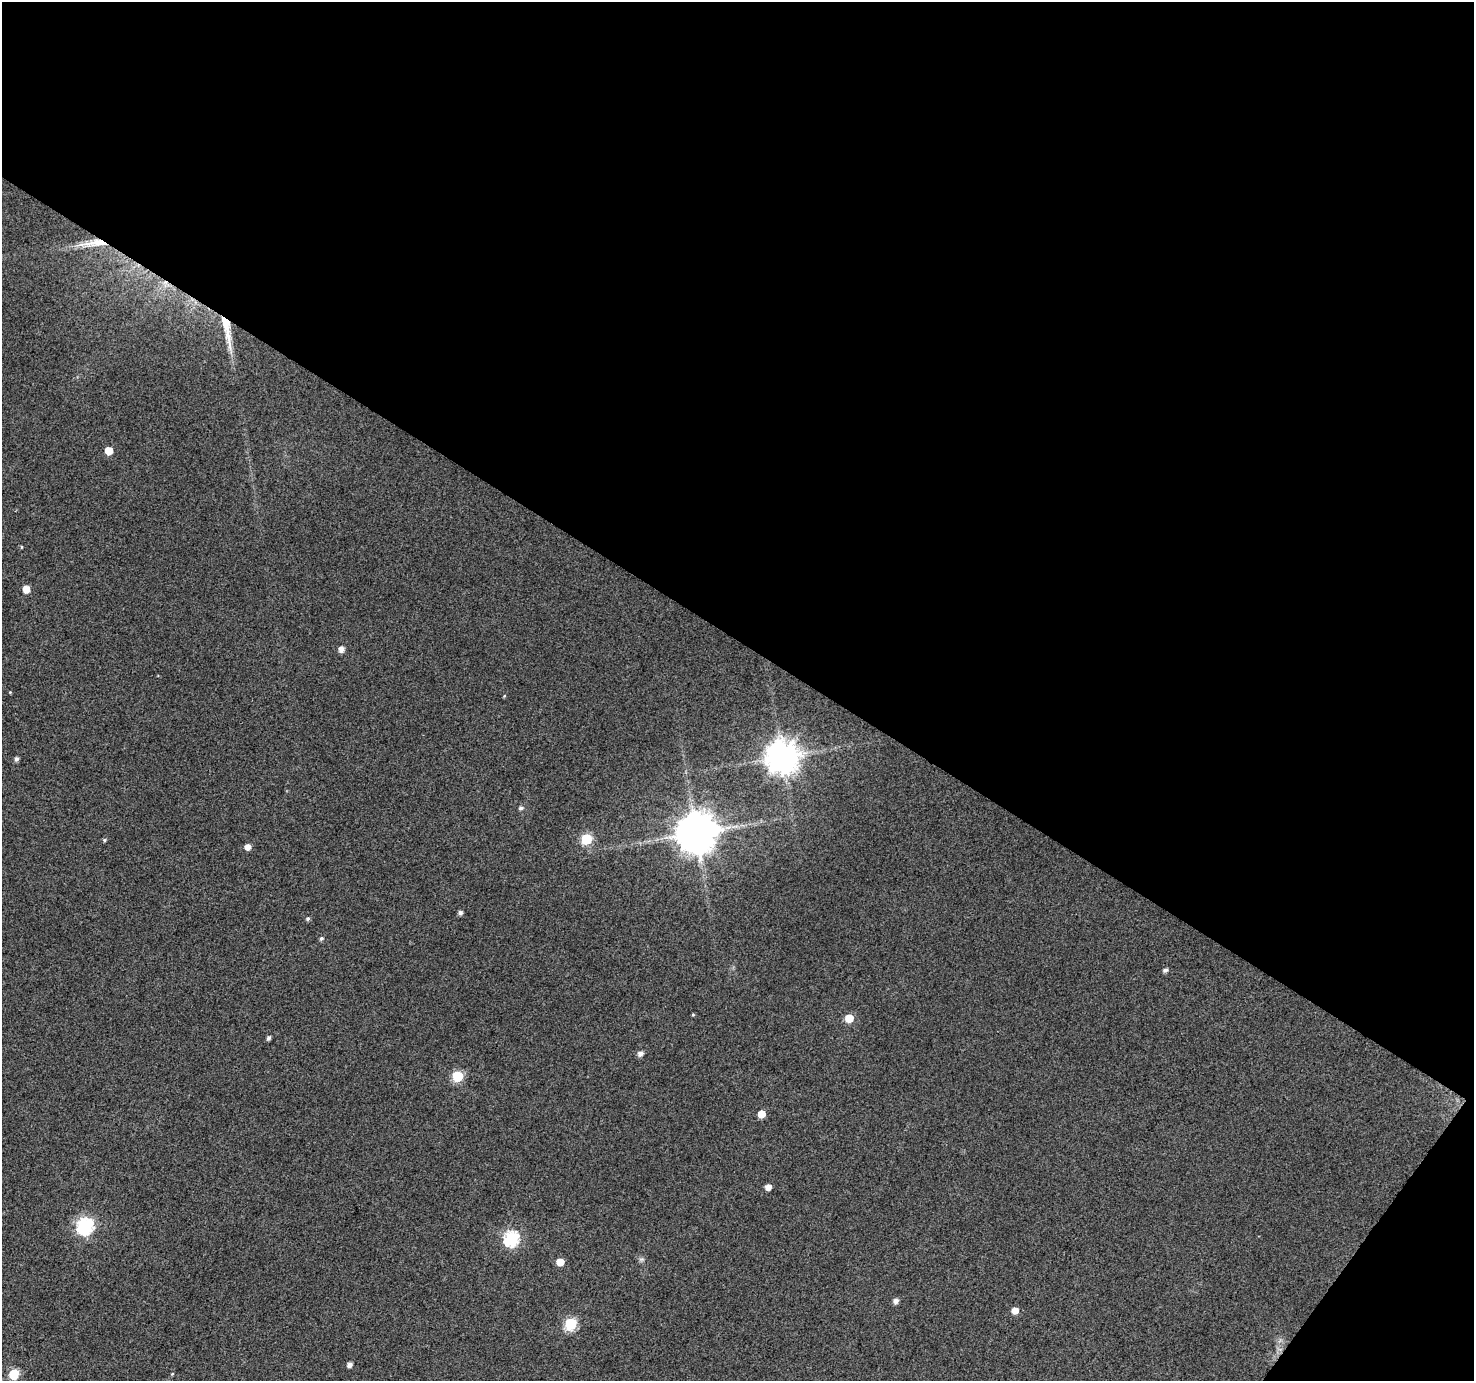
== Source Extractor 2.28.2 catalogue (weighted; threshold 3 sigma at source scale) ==
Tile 2 of 2 x 2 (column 2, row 1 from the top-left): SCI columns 1474-2945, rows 1496-2874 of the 2946 x 2973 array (HDU 1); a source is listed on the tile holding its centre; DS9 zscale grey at full resolution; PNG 1476 x 1383 px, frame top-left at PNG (2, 2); no overlay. Shown black and unused: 48% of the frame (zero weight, under 3 of 4 exposures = <1% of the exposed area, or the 3 px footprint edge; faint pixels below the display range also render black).
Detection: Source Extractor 2.28.2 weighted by HDU 2 'WHT'; one run over the whole footprint, this tile lists its part. Background 0.0818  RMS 0.012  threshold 0.0547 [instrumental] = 3 sigma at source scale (4.5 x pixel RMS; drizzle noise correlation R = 1.50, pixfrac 1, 0.0396/0.0396 arcsec/px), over >= 5 px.
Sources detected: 36; all 36 listed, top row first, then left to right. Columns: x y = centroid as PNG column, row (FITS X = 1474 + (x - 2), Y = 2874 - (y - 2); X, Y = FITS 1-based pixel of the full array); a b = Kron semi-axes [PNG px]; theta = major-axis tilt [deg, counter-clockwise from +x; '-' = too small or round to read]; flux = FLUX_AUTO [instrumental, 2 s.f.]
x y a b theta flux
94 243 39 8 6 27
227 331 49 8 -79 32
109 451 5 5 - 21
21 547 4 3 - 1
26 589 5 5 - 15
341 649 5 5 - 8.1
10 692 4 4 - 0.9
504 696 4 3 - 1.1
782 757 10 10 - 2300
16 759 5 4 - 3.5
521 808 6 5 - 2.8
696 833 11 11 - 3800
586 839 6 6 - 87
104 840 5 4 - 1.9
248 847 5 5 - 8.2
460 913 5 5 - 3.7
308 919 5 5 - 2.2
321 938 5 5 - 2.4
1165 970 5 5 - 3.9
693 1015 4 4 - 1.2
849 1018 5 5 - 29
269 1038 5 4 - 2.9
640 1053 5 5 - 5.9
458 1076 6 6 - 88
761 1114 5 5 - 17
768 1187 5 5 - 8.3
85 1226 7 7 - 300
511 1238 7 7 - 230
641 1259 8 4 0 2.4
560 1262 5 5 - 17
896 1301 5 5 - 5.8
1015 1311 6 5 - 11
571 1324 6 6 - 120
350 1365 5 4 - 5.5
14 1374 6 6 - 64
172 1374 5 4 - 1.1
Overlapping masked pixels (flux is a lower limit): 2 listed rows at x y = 94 243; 227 331
Isophote crosses this tile's border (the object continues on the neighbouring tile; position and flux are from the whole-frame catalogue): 1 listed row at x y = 172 1374